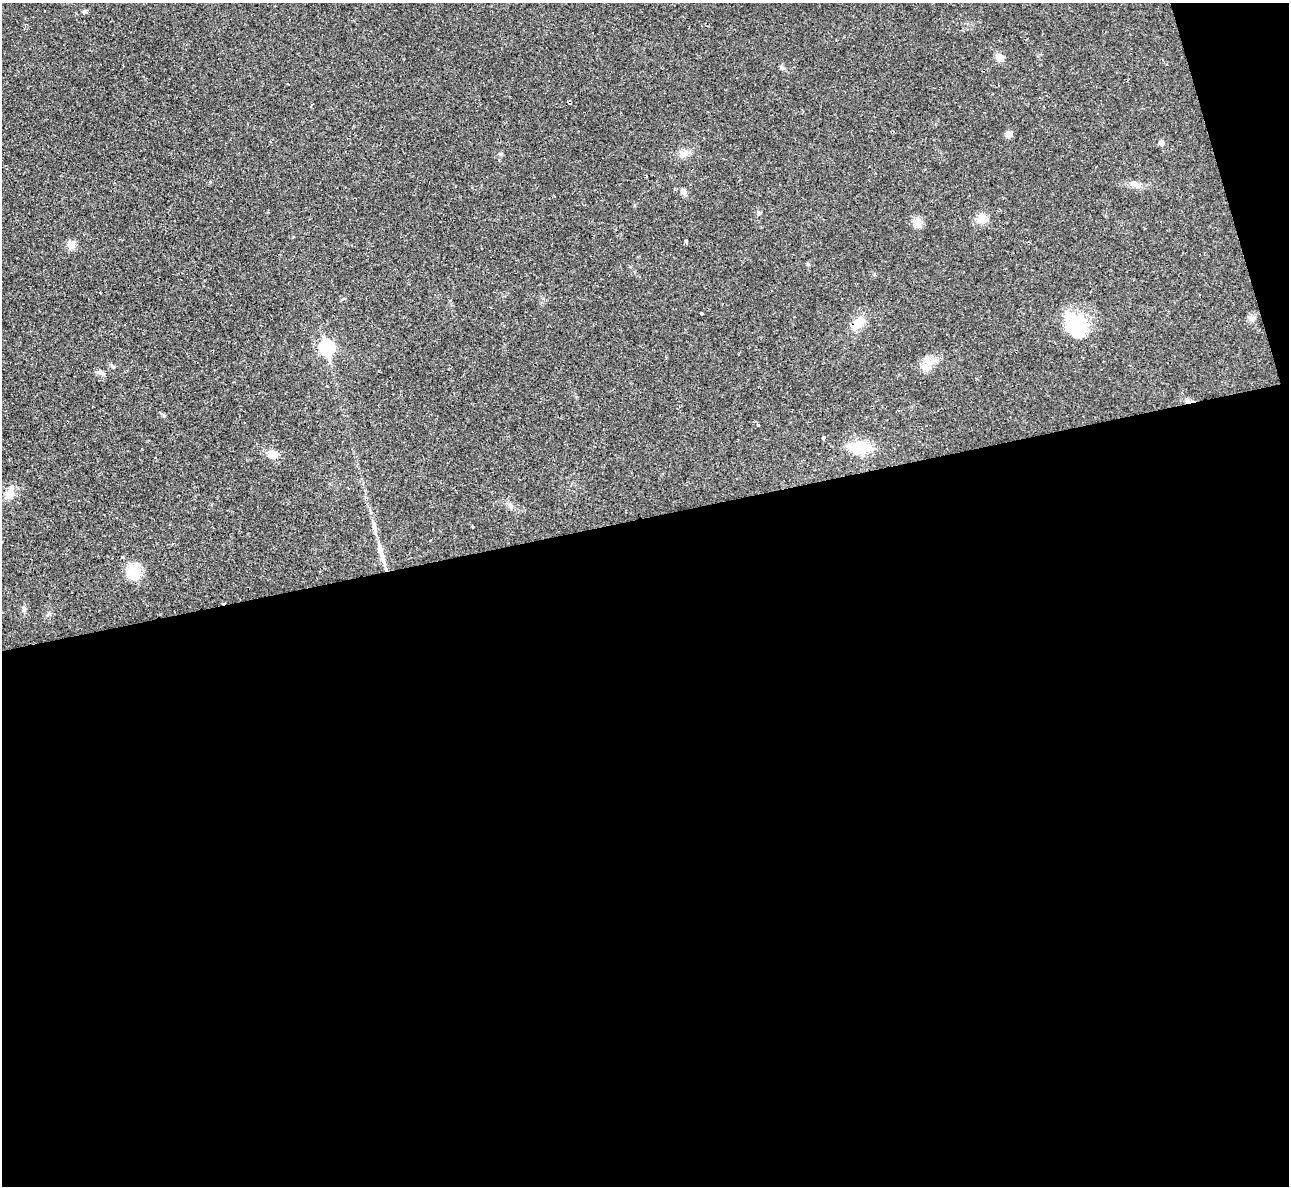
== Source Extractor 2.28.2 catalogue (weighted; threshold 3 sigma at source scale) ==
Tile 16 of 4 x 4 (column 4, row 4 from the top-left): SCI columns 3875-5161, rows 305-1488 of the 5213 x 5195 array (HDU 1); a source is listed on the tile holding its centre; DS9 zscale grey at full resolution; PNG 1291 x 1188 px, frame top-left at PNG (2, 3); no overlay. Shown black and unused: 58% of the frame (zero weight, under 2 of 3 exposures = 3% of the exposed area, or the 3 px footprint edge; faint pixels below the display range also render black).
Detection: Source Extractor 2.28.2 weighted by HDU 2 'WHT'; one run over the whole footprint, this tile lists its part. Background 0.0288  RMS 0.0041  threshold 0.0184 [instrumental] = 3 sigma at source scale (4.5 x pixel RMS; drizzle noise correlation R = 1.50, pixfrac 1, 0.05/0.05 arcsec/px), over >= 5 px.
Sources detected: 34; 1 inside a brighter object's white glare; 1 cosmic-ray / hot-pixel residue — not listed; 1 inside a brighter listed object's ellipse — not listed separately; the other 31 listed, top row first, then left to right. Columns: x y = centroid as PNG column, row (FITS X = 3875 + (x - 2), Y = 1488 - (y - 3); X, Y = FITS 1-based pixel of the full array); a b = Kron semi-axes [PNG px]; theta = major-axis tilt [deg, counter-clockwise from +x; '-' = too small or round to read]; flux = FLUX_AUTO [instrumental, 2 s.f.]
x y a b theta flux
85 11 7 5 29 0.74
999 57 10 8 -37 2.8
782 67 8 4 -44 0.73
1008 134 8 7 - 1.6
1161 143 5 5 - 2.3
685 153 15 7 29 2.4
210 182 4 4 - 0.38
1135 185 16 6 -21 2.3
684 192 8 7 - 1.6
759 213 5 5 - 0.61
981 219 17 12 3 3.6
917 222 14 9 88 2.7
686 241 3 3 - 1.3
71 244 9 9 - 3.3
701 313 3 3 - 1.3
1251 318 10 7 14 1.7
857 323 20 12 39 5.5
1078 325 33 28 -11 18
327 347 8 7 - 55
929 363 13 12 - 4.1
113 366 9 3 -40 0.56
100 372 8 7 - 1.2
758 425 3 3 - 0.69
823 438 3 3 - 1.3
859 447 20 9 -4 17
273 454 11 10 - 4.2
10 493 15 12 72 3.9
510 506 10 6 -46 1.4
381 551 28 7 -76 5
134 573 20 15 -87 8.6
24 608 7 5 -84 0.93
Overlapping masked pixels (flux is a lower limit): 1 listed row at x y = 857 323
Unlisted compact peaks at least as high as the median listed source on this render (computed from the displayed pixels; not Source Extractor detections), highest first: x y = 164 416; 501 154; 808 264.